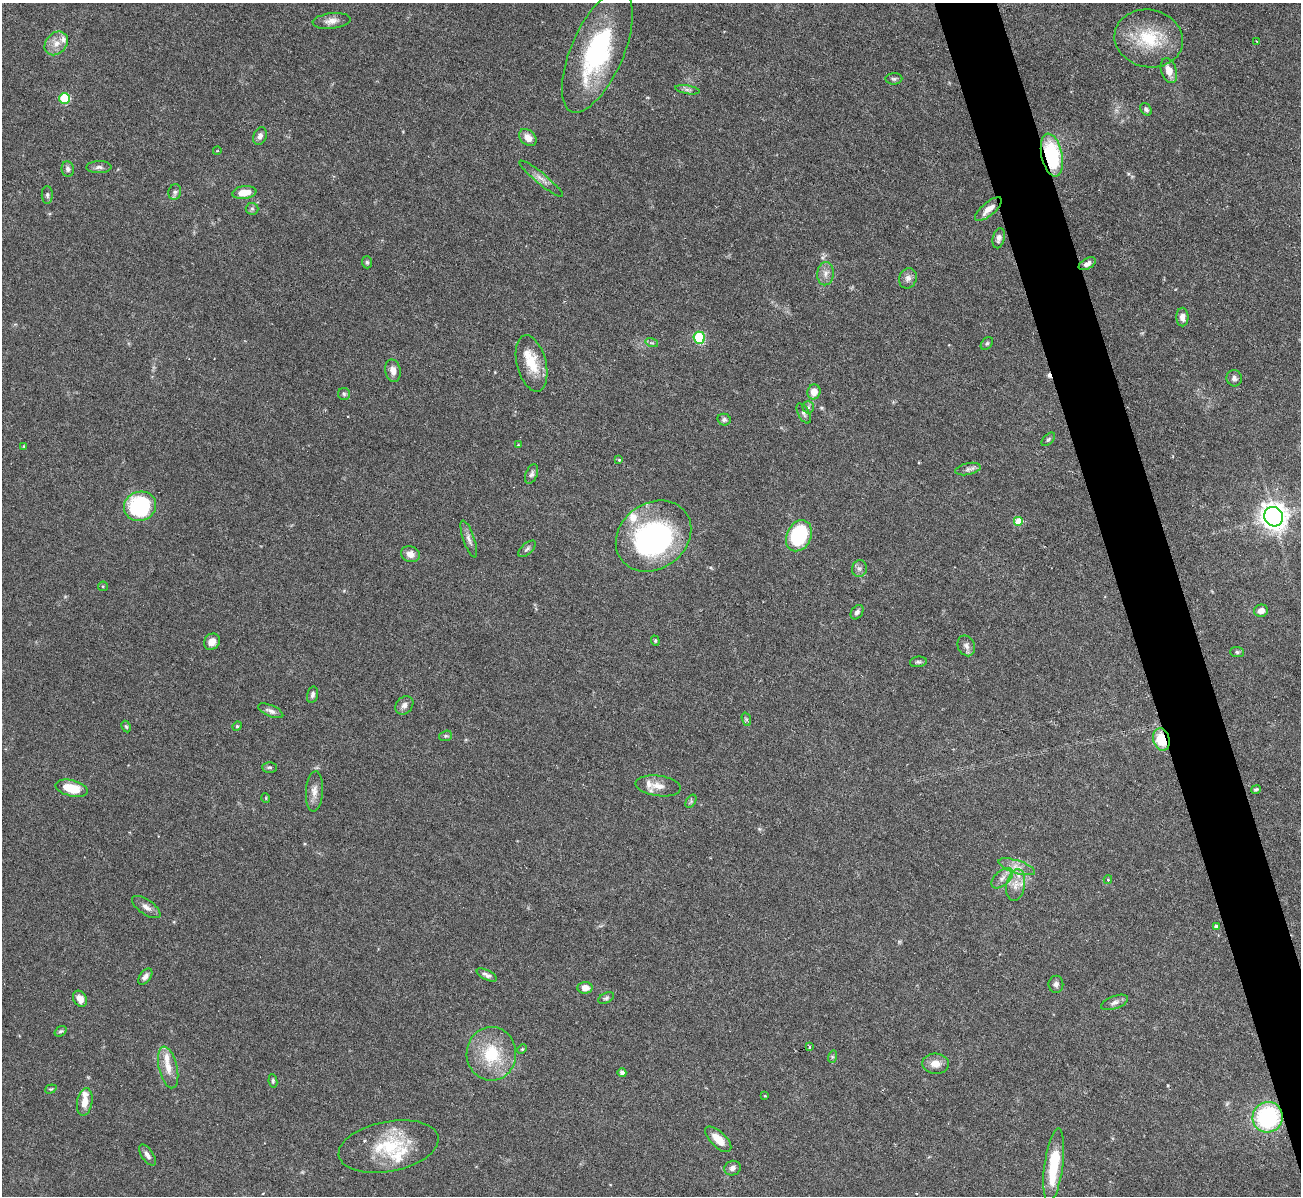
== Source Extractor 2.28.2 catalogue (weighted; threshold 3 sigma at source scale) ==
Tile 6 of 4 x 4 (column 2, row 2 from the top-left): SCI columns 1300-2598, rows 2531-3724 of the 5199 x 5182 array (HDU 1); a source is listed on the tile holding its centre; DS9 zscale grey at full resolution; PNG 1303 x 1198 px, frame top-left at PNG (2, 3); each listed source drawn as its Kron ellipse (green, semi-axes under 4 px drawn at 4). Shown black and unused: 4% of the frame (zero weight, under 3 of 6 exposures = <1% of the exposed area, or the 3 px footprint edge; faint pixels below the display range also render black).
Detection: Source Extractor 2.28.2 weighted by HDU 2 'WHT'; one run over the whole footprint, this tile lists its part. Background 0.0842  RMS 0.0032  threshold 0.0132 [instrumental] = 3 sigma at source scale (4.09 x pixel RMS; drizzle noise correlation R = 1.36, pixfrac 0.8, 0.05/0.05 arcsec/px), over >= 5 px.
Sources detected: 120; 1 inside a brighter object's white glare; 1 cosmic-ray / hot-pixel residue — neither listed nor drawn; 10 inside a brighter listed object's ellipse — not listed separately; the other 108 listed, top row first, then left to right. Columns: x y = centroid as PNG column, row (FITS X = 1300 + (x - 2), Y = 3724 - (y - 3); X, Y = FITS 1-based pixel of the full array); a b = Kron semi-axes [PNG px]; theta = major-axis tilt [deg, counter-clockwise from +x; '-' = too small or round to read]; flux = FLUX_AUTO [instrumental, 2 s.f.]
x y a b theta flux
331 21 19 8 6 2.2
1149 38 34 28 -12 16
1257 41 4 2 - 0.22
56 43 13 10 46 3
597 52 65 26 66 43
1169 71 13 7 -73 3.2
894 79 8 5 1 0.64
687 90 12 4 -10 0.86
65 98 5 5 - 18
1146 109 7 5 -51 0.82
260 136 9 6 69 1.3
528 138 10 7 -46 2.8
217 151 4 3 - 0.23
1052 155 22 10 -78 23
99 167 12 6 0 1.1
68 169 7 6 - 1.1
541 179 28 5 -39 2.2
175 192 8 6 77 0.8
244 193 12 6 7 4.3
47 195 9 5 -89 0.72
252 209 6 6 - 0.61
988 209 16 6 40 3.1
999 238 10 6 77 1.2
367 262 6 5 - 0.5
1087 264 9 5 30 1.4
825 274 11 8 86 1.9
908 278 10 8 69 1.5
1182 317 9 6 -90 1.7
699 338 6 5 - 20
652 343 6 4 -17 0.48
987 344 7 5 48 0.61
531 363 29 14 -76 8.3
393 371 11 7 -78 2.3
1234 378 8 7 - 0.97
814 392 7 6 - 3
344 394 6 6 - 0.61
808 407 6 6 - 0.66
804 413 11 5 -61 0.97
724 420 7 6 - 0.77
1048 439 8 5 45 0.54
518 445 4 4 - 0.24
24 446 3 3 - 0.27
619 460 3 3 - 0.42
968 469 13 6 12 1.2
532 474 10 5 67 0.95
140 506 16 14 20 29
1273 517 10 9 - 300
1019 522 5 5 - 6
653 536 40 32 36 67
799 536 16 12 64 23
469 539 19 5 -71 1.5
527 549 11 5 42 0.87
410 554 10 7 -22 2.2
859 568 8 7 - 1.1
103 586 5 4 - 0.38
1261 611 7 6 - 1.9
857 612 8 5 55 0.92
655 641 5 4 - 0.42
212 642 8 7 - 2.1
966 646 11 8 -66 1.4
1237 652 7 5 -3 0.56
918 662 8 5 8 0.62
312 695 8 5 76 0.88
404 705 10 8 48 1.4
271 711 13 5 -23 1.3
746 719 7 4 -71 0.53
237 726 5 4 - 0.38
126 727 6 4 -62 0.41
446 736 6 5 - 0.52
1161 739 11 8 -74 8.9
269 767 7 5 0 0.56
658 786 23 10 -7 3.3
71 788 16 8 -14 7.7
1256 789 5 4 - 0.52
314 791 20 8 86 2.4
266 798 5 3 - 0.24
691 801 7 4 57 0.57
1017 867 19 6 -18 2.6
1002 878 13 7 42 1.7
1108 880 4 4 - 0.39
1016 885 16 9 80 3
146 907 16 7 -35 1.9
1216 927 4 4 - 1.2
487 975 11 5 -27 1.2
145 976 9 5 54 1.3
1056 984 8 7 - 1
585 988 7 6 - 2.8
606 998 8 5 26 0.6
80 999 9 6 -60 2.3
1115 1002 14 6 20 1.4
60 1031 6 4 38 0.51
809 1047 3 3 - 3.1
522 1049 5 4 - 0.35
491 1054 27 25 89 14
832 1057 6 4 72 0.4
936 1064 13 10 -4 3
168 1067 21 9 -77 3.7
622 1073 4 4 - 1.1
273 1081 7 4 -82 0.48
51 1089 6 4 18 0.37
765 1096 4 3 - 0.24
85 1102 14 7 81 3.4
1268 1117 15 15 - 35
718 1139 16 7 -44 4.1
388 1146 51 25 11 18
147 1155 12 6 -56 1.3
1054 1165 37 9 82 13
733 1168 8 7 - 1.2
Overlapping masked pixels (flux is a lower limit): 3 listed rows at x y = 1052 155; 1161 739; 1268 1117